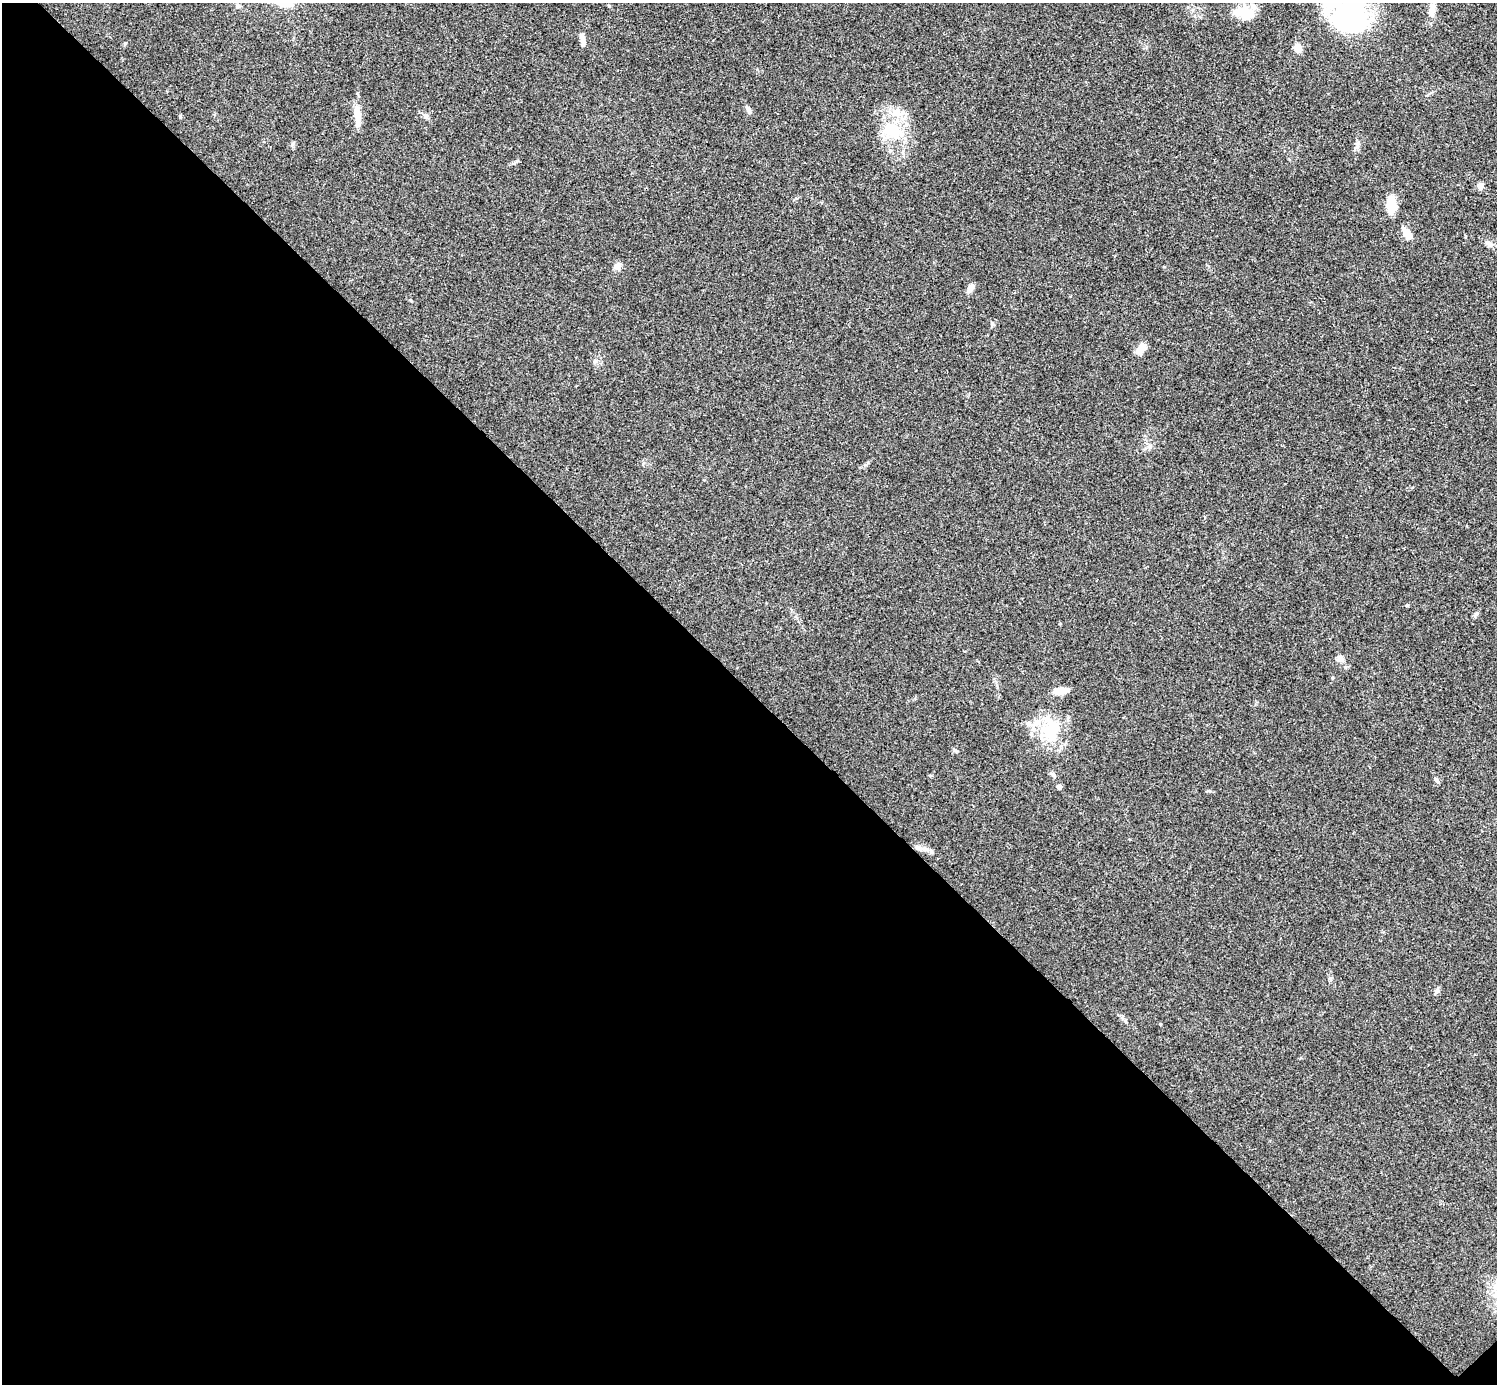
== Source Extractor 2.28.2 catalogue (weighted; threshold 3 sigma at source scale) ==
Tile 14 of 4 x 4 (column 2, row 4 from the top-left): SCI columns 1498-2992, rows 157-1538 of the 5985 x 5985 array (HDU 1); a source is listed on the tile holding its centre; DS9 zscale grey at full resolution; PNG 1499 x 1386 px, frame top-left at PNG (2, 3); no overlay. Shown black and unused: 50% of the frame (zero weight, under 3 of 4 exposures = <1% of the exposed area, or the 3 px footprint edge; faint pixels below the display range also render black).
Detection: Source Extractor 2.28.2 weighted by HDU 2 'WHT'; one run over the whole footprint, this tile lists its part. Background 0.0709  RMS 0.0053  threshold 0.0239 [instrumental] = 3 sigma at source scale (4.5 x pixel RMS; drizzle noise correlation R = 1.50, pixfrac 1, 0.05/0.05 arcsec/px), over >= 5 px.
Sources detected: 33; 3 inside a brighter listed object's ellipse — not listed separately; the other 30 listed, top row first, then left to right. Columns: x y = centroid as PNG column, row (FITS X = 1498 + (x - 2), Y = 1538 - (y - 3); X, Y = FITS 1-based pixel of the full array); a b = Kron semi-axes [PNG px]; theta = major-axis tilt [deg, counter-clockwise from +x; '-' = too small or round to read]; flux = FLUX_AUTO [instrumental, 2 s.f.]
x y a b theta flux
238 6 6 5 - 0.97
1432 9 19 8 75 3.8
1244 12 26 14 -13 12
1349 15 40 31 -35 93
125 43 5 3 - 0.62
583 43 12 5 85 1.9
1298 48 9 8 - 3.5
748 110 10 5 -64 1.9
357 113 24 9 -84 6.2
425 116 8 7 - 1.6
892 130 25 18 -21 19
293 144 9 4 55 0.97
1357 144 12 4 83 1.7
1480 186 8 6 84 2.1
1391 205 18 9 -83 11
1407 234 14 7 -57 5.1
1489 243 8 5 -27 1.7
617 266 9 8 - 2.6
970 288 11 6 66 2.5
992 324 6 4 -69 0.9
1141 349 16 8 46 4
1149 446 7 4 19 1.1
1340 659 10 8 -16 2.4
1059 691 17 7 15 5.8
1051 730 32 25 53 24
1053 774 9 5 -37 1.3
1436 780 8 4 -46 1
1059 787 4 4 - 2.1
921 849 21 6 -10 3.3
1437 991 7 6 - 1.3
Isophote crosses this tile's border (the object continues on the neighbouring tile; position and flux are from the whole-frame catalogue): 1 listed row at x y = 1349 15
Unlisted compact peaks at least as high as the median listed source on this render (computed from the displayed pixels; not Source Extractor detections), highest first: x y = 1407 605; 180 116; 1476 614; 516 161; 1164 267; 1160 1024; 595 361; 1330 978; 410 300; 955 750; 1209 791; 1125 1021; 866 465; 1060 624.